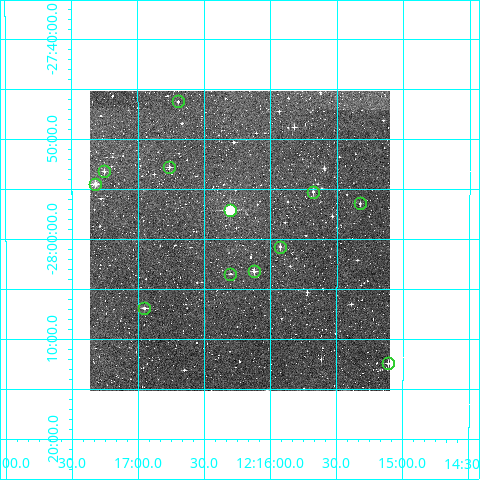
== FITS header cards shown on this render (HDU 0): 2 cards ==
NAXIS1  =                  300
NAXIS2  =                  300

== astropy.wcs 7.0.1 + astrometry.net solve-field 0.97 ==
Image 300 x 300 px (HDU 0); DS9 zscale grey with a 90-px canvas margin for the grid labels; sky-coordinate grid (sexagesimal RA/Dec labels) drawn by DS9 from the SOLVED WCS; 12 Tycho-2 reference stars matched to detected sources circled (green)
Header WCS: RA---TAN/DEC--TAN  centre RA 12:16:14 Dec -28:00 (184.06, -28.00 deg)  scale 6 arcsec/px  FOV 30.0' x 30.0'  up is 0 deg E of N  parity normal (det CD < 0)
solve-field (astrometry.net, Tycho-2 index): VERIFIED the header's WCS against the Tycho-2 star catalogue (verified at 2 index scales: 9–12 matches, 0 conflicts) and refined it, rather than solving blind
Solved WCS: RA---TAN-SIP/DEC--TAN-SIP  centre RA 12:16:14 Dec -28:00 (184.06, -28.00 deg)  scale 6 arcsec/px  FOV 30.0' x 30.0'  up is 0 deg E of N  parity normal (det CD < 0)
The solver's refit moves the header's centre by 1.4 arcsec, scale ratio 0.9994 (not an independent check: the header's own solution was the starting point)
Tycho-2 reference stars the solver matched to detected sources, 12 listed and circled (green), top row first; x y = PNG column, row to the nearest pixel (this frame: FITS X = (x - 90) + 1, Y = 300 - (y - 91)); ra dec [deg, ICRS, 3 dp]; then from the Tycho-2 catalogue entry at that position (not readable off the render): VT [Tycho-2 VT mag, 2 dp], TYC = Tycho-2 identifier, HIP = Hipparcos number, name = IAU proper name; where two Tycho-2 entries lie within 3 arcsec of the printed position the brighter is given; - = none
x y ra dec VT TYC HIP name
178 101 184.174 -27.771 11.78 6676-309-1 - -
169 167 184.191 -27.880 11.87 6689-89-1 - -
104 171 184.313 -27.887 11.66 6689-4-1 - -
95 184 184.330 -27.908 10.69 6689-21-1 - -
313 192 183.920 -27.921 11.66 6676-118-1 - -
360 203 183.831 -27.941 12.44 6676-96-1 - -
230 210 184.075 -27.951 9.08 6676-104-1 - -
280 247 183.982 -28.013 11.44 6676-60-1 - -
254 271 184.031 -28.054 11.35 6676-43-1 - -
230 274 184.075 -28.058 12.32 6676-40-1 - -
144 308 184.238 -28.115 11.10 6689-280-1 - -
388 363 183.778 -28.207 11.50 6680-645-1 - -